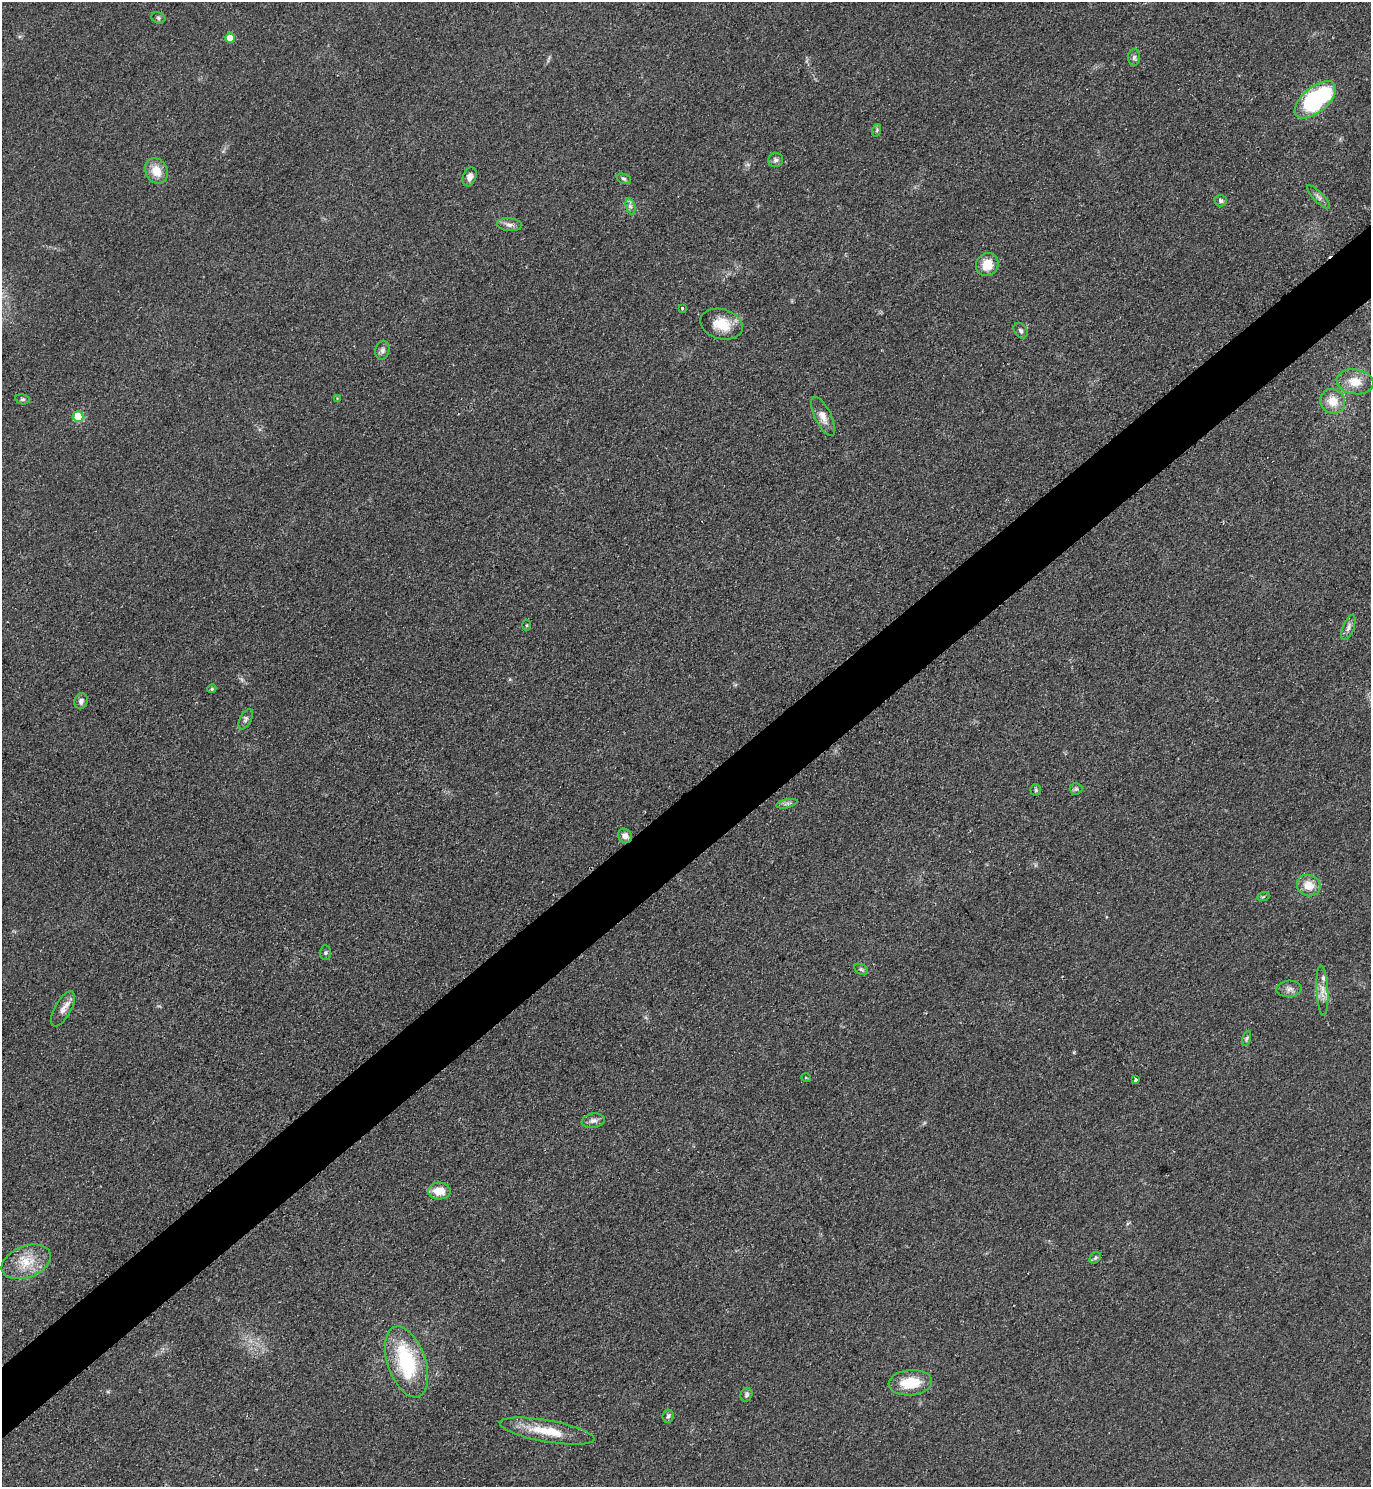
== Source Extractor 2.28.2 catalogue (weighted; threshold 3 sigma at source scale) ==
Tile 7 of 4 x 4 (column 3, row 2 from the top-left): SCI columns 3051-4419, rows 2976-4460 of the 5957 x 5960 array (HDU 1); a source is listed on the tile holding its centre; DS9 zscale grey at full resolution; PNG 1373 x 1489 px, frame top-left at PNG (2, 2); each listed source drawn as its Kron ellipse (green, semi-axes under 4 px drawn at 4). Shown black and unused: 5% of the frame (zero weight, under 2 of 3 exposures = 1% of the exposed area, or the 3 px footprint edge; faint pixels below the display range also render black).
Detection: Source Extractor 2.28.2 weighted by HDU 2 'WHT'; one run over the whole footprint, this tile lists its part. Background 0.0786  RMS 0.0081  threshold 0.0366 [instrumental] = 3 sigma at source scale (4.5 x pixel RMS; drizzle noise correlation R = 1.50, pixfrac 1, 0.05/0.05 arcsec/px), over >= 5 px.
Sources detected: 54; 2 inside a brighter listed object's ellipse — not listed separately; the other 52 listed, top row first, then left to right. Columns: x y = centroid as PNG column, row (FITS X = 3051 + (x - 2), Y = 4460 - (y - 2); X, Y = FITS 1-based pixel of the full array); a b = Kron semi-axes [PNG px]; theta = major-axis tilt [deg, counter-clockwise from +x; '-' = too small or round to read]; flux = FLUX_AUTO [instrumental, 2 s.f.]
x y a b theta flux
158 18 7 5 -23 1.5
230 38 5 5 - 15
1134 57 8 6 88 2.3
1315 100 25 12 40 120
877 130 6 4 72 1.3
776 160 7 7 - 2.5
156 171 13 11 -62 13
470 177 10 6 69 4.5
624 179 8 5 -19 1.5
1318 197 15 5 -46 3.2
1221 201 6 6 - 2.3
630 206 8 4 -71 2.2
509 225 12 6 -5 3.7
987 265 12 11 - 14
682 308 3 3 - 2.7
722 324 22 15 -15 18
1021 331 8 6 -56 2.3
382 350 9 7 78 3.1
1355 382 18 12 -9 13
337 398 4 4 - 0.54
22 399 7 5 -13 1.4
1333 401 13 12 - 12
823 416 21 8 -64 7.4
78 417 5 5 - 35
526 625 5 3 - 0.85
1348 627 13 5 69 3.5
212 689 4 3 - 1.1
81 701 8 6 75 2.9
246 719 11 5 61 2.4
1076 789 6 6 - 1.6
1036 790 5 5 - 1.2
787 804 11 4 13 2
625 836 8 6 -46 4.7
1309 885 12 10 -25 12
1263 897 6 4 20 1
325 952 7 5 89 1.4
861 969 7 5 -29 1.4
1289 989 12 8 5 3.9
1322 990 25 6 -87 6.8
63 1009 19 8 61 6.3
1246 1038 8 3 71 1.3
806 1078 5 3 - 0.76
1135 1080 3 3 - 3.2
593 1121 11 7 9 3.6
439 1191 11 8 1 12
1095 1258 6 5 - 1.5
26 1262 26 15 22 20
406 1362 37 19 -71 63
910 1383 22 12 5 25
746 1395 7 5 66 2
668 1416 7 5 84 1.8
547 1431 48 11 -10 26